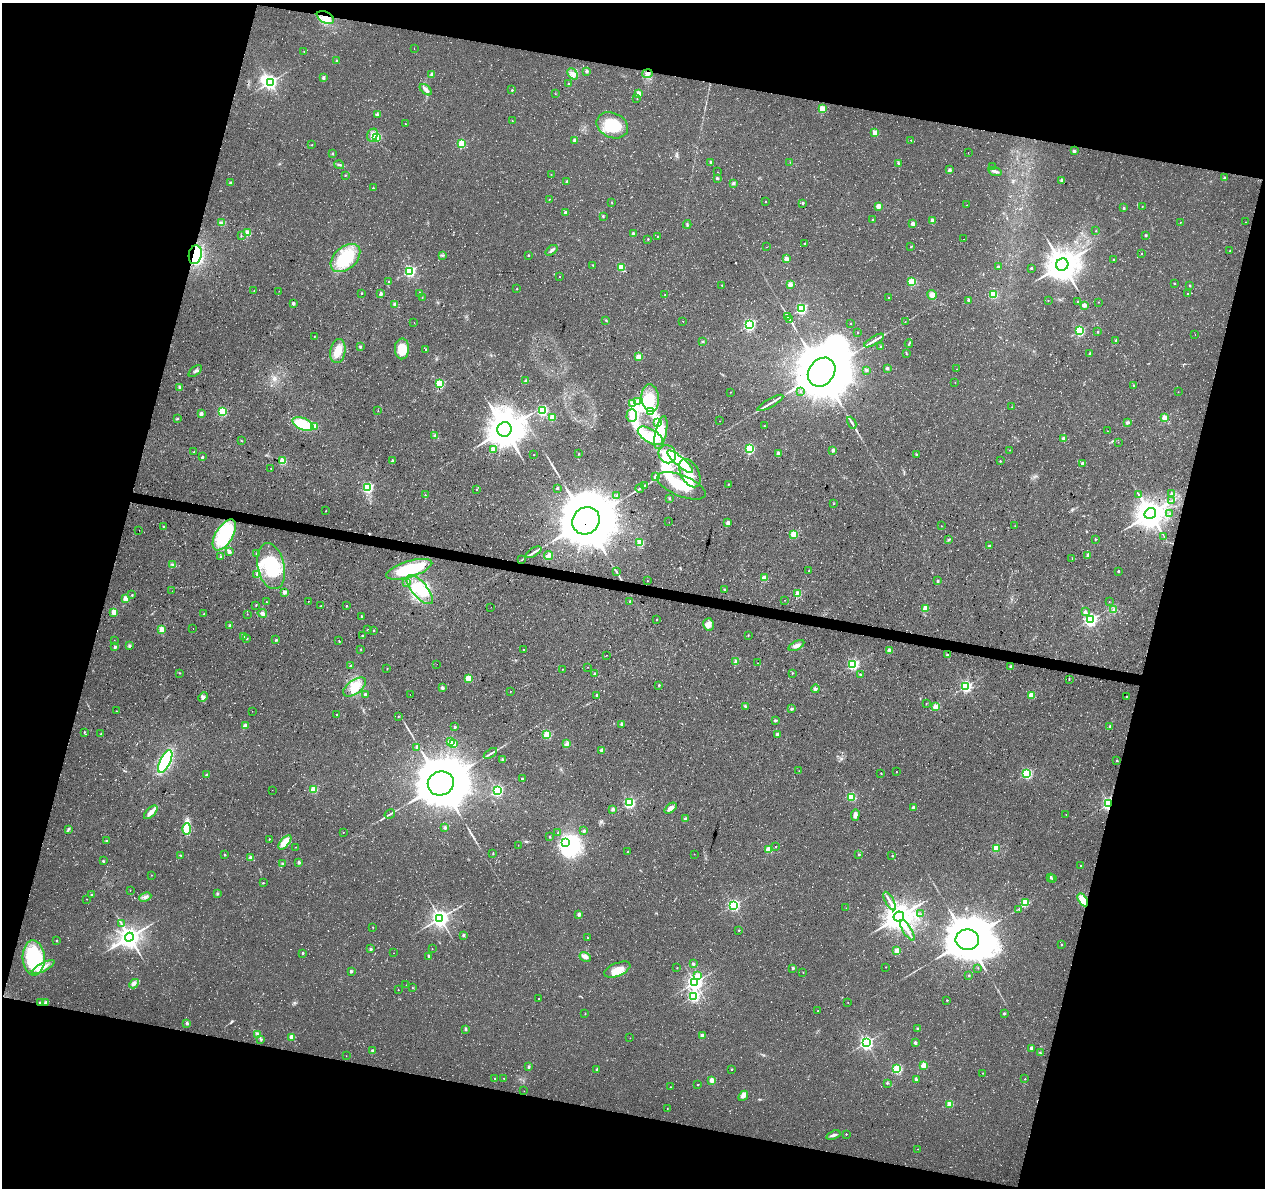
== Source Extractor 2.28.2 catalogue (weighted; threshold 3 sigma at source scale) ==
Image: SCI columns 1-5049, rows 224-4965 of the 5059 x 5250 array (HDU 1 of 3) = the unmasked area's bounding box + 8 px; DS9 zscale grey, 4 x 4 block average (1 PNG px = mean of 4 x 4 image px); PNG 1267 x 1190 px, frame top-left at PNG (2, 3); each listed source drawn as its Kron ellipse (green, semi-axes under 4 px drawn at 4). Shown black and unused: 30% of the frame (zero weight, under 3 of 4 exposures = <1% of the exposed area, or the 3 px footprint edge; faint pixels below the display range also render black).
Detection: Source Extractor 2.28.2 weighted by HDU 2 'WHT'. Background 0.0177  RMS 0.0054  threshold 0.0241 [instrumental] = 3 sigma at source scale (4.5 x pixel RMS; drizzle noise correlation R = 1.50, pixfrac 1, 0.0396/0.0396 arcsec/px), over >= 5 px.
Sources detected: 647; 8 too faint to see at this stretch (4 x 4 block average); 15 inside a brighter object's white glare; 11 cosmic-ray / hot-pixel residue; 4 long thin detections or spike segments (spike, bleed or trail) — neither listed nor drawn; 2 coinciding with a brighter row at this scale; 30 inside a brighter listed object's ellipse — not listed separately; of the other 577, all 500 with FLUX_AUTO >= 0.689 (the completeness limit of this list) listed and drawn (77 fainter detections not listed), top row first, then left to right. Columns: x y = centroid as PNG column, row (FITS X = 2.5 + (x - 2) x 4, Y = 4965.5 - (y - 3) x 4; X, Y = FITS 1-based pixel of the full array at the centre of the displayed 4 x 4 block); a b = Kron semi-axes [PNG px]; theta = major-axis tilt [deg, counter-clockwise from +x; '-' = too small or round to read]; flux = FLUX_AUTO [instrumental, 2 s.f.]
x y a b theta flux
325 17 9 5 -27 39
414 49 2 2 - 0.73
304 52 2 2 - 1.2
337 61 2 2 - 16
587 71 2 2 - 25
432 74 2 2 - 28
573 74 6 4 -48 16
647 74 5 4 - 11
323 78 2 2 - 21
270 82 3 3 - 1100
568 84 2 2 - 7
426 90 7 3 -41 11
512 90 2 2 - 4
555 94 2 2 - 0.75
639 94 2 2 - 91
637 99 2 2 - 1.7
822 109 2 2 - 140
377 114 4 2 - 3.8
512 121 2 2 - 0.92
405 124 2 2 - 2
612 125 16 12 -23 120
875 133 2 2 - 89
372 135 7 5 69 15
377 137 2 2 - 240
575 140 2 2 - 44
911 140 2 2 - 1.5
461 144 2 2 - 230
312 145 2 2 - 0.86
1074 151 2 2 - 21
968 153 2 2 - 0.78
332 154 2 2 - 10
711 162 2 2 - 20
790 162 2 2 - 0.8
898 163 3 2 - 4.2
339 165 5 2 - 4.8
992 167 2 2 - 2
949 170 2 2 - 32
995 171 7 3 -16 9.9
718 172 2 2 - 0.8
551 174 2 2 - 1.1
345 175 2 2 - 3
717 178 2 2 - 18
1224 178 2 2 - 18
1062 180 2 2 - 23
567 181 3 2 - 2.9
230 182 2 2 - 13
733 183 2 2 - 25
373 188 2 2 - 4.1
549 199 2 2 - 1.9
766 201 2 2 - 1.4
612 202 2 2 - 1.2
803 203 2 2 - 13
967 205 2 2 - 1.5
878 206 2 2 - 71
1142 206 2 2 - 0.92
1124 207 2 2 - 7.6
565 212 2 2 - 12
603 216 2 2 - 2.4
873 220 2 2 - 6.2
932 221 2 2 - 56
1180 222 2 2 - 1.1
1245 222 2 2 - 1.8
222 223 4 2 - 5.2
687 224 4 2 - 3.1
913 224 2 2 - 46
1096 231 2 2 - 1.5
248 233 2 2 - 120
633 234 2 2 - 28
241 235 3 2 - 2.2
1145 235 2 2 - 10
658 236 2 2 - 3
648 239 2 2 - 2.4
963 239 2 2 - 0.78
805 243 2 2 - 2.8
766 247 2 2 - 0.76
910 247 2 2 - 1
552 250 7 2 39 9.4
1230 251 2 2 - 3.7
1142 253 2 2 - 2.6
195 255 9 6 80 190
442 255 3 2 - 3
528 255 2 2 - 6
345 258 17 11 41 160
786 259 2 2 - 60
1114 260 2 2 - 13
1062 265 6 6 - 5700
593 266 4 2 - 2
621 267 2 2 - 150
998 267 2 2 - 10
1031 268 2 2 - 11
410 271 2 2 - 590
560 276 2 2 - 1.1
389 282 2 2 - 10
911 282 2 2 - 230
1174 283 2 2 - 7.6
722 285 2 2 - 2.5
790 285 2 2 - 65
1190 286 2 2 - 6.6
516 289 2 2 - 2.2
254 291 2 2 - 1.3
279 291 2 2 - 1
361 293 2 2 - 4.8
420 293 3 2 - 3.1
1187 293 2 2 - 1.5
381 294 2 2 - 30
665 294 2 2 - 1.6
932 295 5 4 - 19
993 295 2 2 - 200
422 297 2 2 - 1.5
889 297 2 2 - 1.8
969 300 2 2 - 17
1048 300 2 2 - 1
1077 302 2 2 - 5.1
1098 302 2 2 - 1.5
293 303 2 2 - 25
395 304 2 2 - 38
1084 305 2 2 - 48
801 309 2 2 - 460
787 316 4 2 - 4.4
606 320 2 2 - 2.7
790 320 3 2 - 3.7
683 321 2 2 - 3.2
414 322 2 2 - 3.4
905 322 2 2 - 0.7
850 323 2 2 - 3.9
749 325 2 2 - 660
1079 331 2 2 - 390
858 332 2 2 - 2.8
1098 332 2 2 - 4.7
1195 335 2 2 - 0.99
315 336 2 2 - 1.1
1116 340 2 2 - 8.8
703 341 3 2 - 2.6
874 341 11 2 31 14
909 344 4 2 - 3.1
360 347 3 2 - 3.5
881 347 2 2 - 18
402 349 10 7 88 70
426 349 2 2 - 4.7
338 351 12 7 80 42
1090 353 2 2 - 6.7
907 354 2 2 - 1.2
638 357 2 2 - 85
887 368 2 2 - 22
957 369 2 2 - 0.7
866 370 3 2 - 4.6
195 371 8 2 39 5.8
822 372 16 12 50 24000
526 381 3 3 - 5.5
955 382 2 2 - 1.1
440 384 2 2 - 290
1134 386 3 2 - 2.3
180 388 2 2 - 28
731 392 2 2 - 1.1
801 392 2 2 - 1.9
1178 392 2 2 - 1.5
650 398 14 8 -83 69
637 402 2 2 - 3.3
633 403 2 2 - 3.9
770 403 14 2 30 15
1012 407 2 2 - 0.83
542 410 2 2 - 480
378 411 2 2 - 0.83
222 412 2 2 - 300
650 412 3 2 - 4.1
201 414 2 2 - 44
632 415 6 5 - 20
552 417 2 2 - 96
1165 418 2 2 - 110
177 419 2 2 - 2.3
720 421 2 2 - 1.1
658 423 2 2 - 3.3
852 423 6 2 -64 6.2
1128 423 3 3 - 5.2
303 424 11 6 -23 120
314 426 2 2 - 27
764 426 2 2 - 3.7
505 429 7 7 - 7300
1107 431 2 2 - 1.1
661 433 17 5 78 49
435 435 3 2 - 2.8
650 436 14 6 -31 60
1063 438 2 2 - 14
241 440 3 2 - 1.7
1118 442 2 2 - 0.71
493 449 2 2 - 49
750 449 2 2 - 320
833 450 2 2 - 24
1010 450 2 2 - 0.88
194 452 2 2 - 1.7
778 453 2 2 - 33
579 454 2 2 - 2.2
667 454 9 8 - 45
916 454 2 2 - 1
534 455 2 2 - 2.5
202 457 2 2 - 7.5
392 460 2 2 - 14
283 461 2 2 - 170
1000 461 2 2 - 4.2
680 462 16 4 -40 52
1082 463 2 2 - 15
271 468 2 2 - 0.92
690 473 15 9 -61 53
656 477 2 2 - 78
728 484 2 2 - 1.2
645 485 3 2 - 2.9
681 486 26 10 -22 88
368 488 2 2 - 420
557 488 2 2 - 11
640 488 4 2 - 4.8
476 489 2 2 - 1.9
1172 493 3 2 - 2
1139 494 2 2 - 1.4
425 495 2 2 - 3
617 495 2 2 - 3.8
669 498 3 2 - 3
1172 501 2 2 - 1.2
834 504 2 2 - 1
326 511 2 2 - 1.7
1150 514 6 5 - 4700
1170 514 2 2 - 4.3
586 521 14 13 - 22000
669 522 2 2 - 0.84
728 523 2 2 - 42
163 526 2 2 - 1.3
941 526 2 2 - 1.6
1015 526 2 2 - 0.7
139 530 2 2 - 0.76
793 534 2 2 - 160
224 535 17 8 58 250
1164 537 2 2 - 0.83
1095 539 2 2 - 3.4
949 540 3 2 - 3.6
640 543 2 2 - 150
989 546 2 2 - 13
229 552 3 3 - 8.1
534 552 9 2 33 8.9
256 554 2 2 - 7
1088 555 2 2 - 20
221 556 3 2 - 3.6
549 556 4 4 - 11
1072 558 2 2 - 0.85
522 560 2 2 - 1
173 564 3 2 - 3.1
271 566 23 13 -77 180
409 569 24 8 17 140
809 570 2 2 - 3.4
1118 571 2 2 - 9.2
616 572 3 2 - 2
257 574 2 2 - 2.5
764 578 2 2 - 98
647 581 2 2 - 1.5
938 581 2 2 - 16
406 582 4 2 - 3.2
724 589 2 2 - 2.2
420 590 18 7 -49 86
172 591 2 2 - 0.86
284 592 2 2 - 44
798 594 2 2 - 110
132 595 2 2 - 3.6
126 599 2 2 - 110
785 600 2 2 - 1.1
308 601 2 2 - 1.8
630 601 2 2 - 7.5
266 602 2 2 - 2.6
1109 602 2 2 - 1.3
256 605 2 2 - 1.9
321 606 2 2 - 1.5
346 606 2 2 - 5.1
491 607 2 2 - 0.87
925 608 2 2 - 76
1114 609 2 2 - 1.5
114 612 2 2 - 110
1085 612 3 2 - 4.1
262 613 4 4 - 9.8
204 614 2 2 - 3.2
247 614 2 2 - 0.7
361 616 2 2 - 4.8
1090 619 2 2 - 850
657 620 2 2 - 3.5
709 624 6 5 - 15
230 625 2 2 - 18
193 628 2 2 - 0.71
162 629 2 2 - 96
368 630 2 2 - 1.2
374 630 2 2 - 4.1
748 635 2 2 - 2.3
363 636 2 2 - 7.7
244 637 3 2 - 5.2
247 638 2 2 - 3.4
114 640 2 2 - 1.4
276 640 3 2 - 3.3
339 640 2 2 - 1.1
796 645 8 3 27 13
129 646 2 2 - 25
115 647 2 2 - 25
361 649 2 2 - 2.8
523 650 2 2 - 2.9
889 650 2 2 - 61
606 655 2 2 - 0.8
947 655 2 2 - 10
736 661 4 3 - 6.1
757 663 2 2 - 0.8
437 664 2 2 - 0.78
853 665 2 2 - 550
351 666 2 2 - 9.9
588 667 2 2 - 0.99
1011 667 2 2 - 29
387 669 2 2 - 1.5
562 669 2 2 - 1.5
180 673 2 2 - 1.6
792 673 2 2 - 2.4
595 674 2 2 - 19
861 675 2 2 - 15
468 678 2 2 - 130
1069 679 3 2 - 1.9
659 685 2 2 - 6.5
966 686 2 2 - 640
355 687 13 6 35 46
442 688 3 3 - 6.2
815 689 4 3 - 5.7
510 691 2 2 - 1.7
410 694 2 2 - 1
365 695 2 2 - 19
597 695 2 2 - 11
1031 695 2 2 - 95
1126 696 2 2 - 2.9
203 697 5 4 - 9.6
926 703 2 2 - 2.1
745 706 3 2 - 5.1
936 707 2 2 - 130
792 709 3 3 - 4
116 711 2 2 - 2
252 711 2 2 - 1.1
337 714 2 2 - 6.6
398 716 2 2 - 2.6
775 720 3 3 - 3.8
622 724 2 2 - 30
245 726 4 3 - 17
1110 726 2 2 - 8.9
455 727 2 2 - 7.7
84 732 2 2 - 3.4
101 734 2 2 - 7
547 735 2 2 - 220
777 735 2 2 - 40
450 742 2 2 - 99
454 744 2 2 - 50
567 744 3 2 - 2.3
417 747 2 2 - 39
601 750 2 2 - 24
490 753 7 2 32 6.2
502 759 4 2 - 2.9
1117 761 2 2 - 2.9
165 762 12 5 64 320
799 771 2 2 - 1.7
896 772 2 2 - 1.6
881 773 2 2 - 3.3
1027 774 2 2 - 410
207 775 3 2 - 8.8
522 779 2 2 - 9.3
441 783 13 12 - 19000
272 790 2 2 - 1
313 790 2 2 - 170
497 791 2 2 - 550
851 797 2 2 - 210
629 803 2 2 - 470
1109 804 2 2 - 850
913 807 2 2 - 27
670 808 7 3 40 18
613 809 2 2 - 28
151 812 8 3 45 26
390 814 5 2 - 4.8
1066 814 2 2 - 1.3
855 815 6 3 87 15
685 819 2 2 - 27
445 828 4 3 - 5.6
68 829 3 2 - 3.4
187 829 6 2 88 180
584 831 2 2 - 14
343 832 2 2 - 1.2
558 832 2 2 - 1.9
550 837 2 2 - 5.2
269 839 2 2 - 2.8
106 841 2 2 - 7.3
285 842 8 4 49 60
565 843 3 2 - 230
518 845 2 2 - 0.84
776 846 2 2 - 1.9
296 847 2 2 - 0.74
996 848 2 2 - 160
768 849 2 2 - 110
628 851 2 2 - 1.1
493 854 2 2 - 1.5
694 854 2 2 - 1.4
859 854 2 2 - 5.6
180 855 3 2 - 2.3
224 855 2 2 - 4.9
892 856 2 2 - 3
250 857 4 3 - 5.5
103 861 3 2 - 3.4
299 862 2 2 - 23
282 864 4 2 - 3.3
1081 866 2 2 - 3.1
151 875 2 2 - 1.7
1050 877 2 2 - 14
1052 879 2 2 - 2.1
263 883 2 2 - 1.6
130 890 2 2 - 0.95
217 894 3 2 - 4.1
91 895 2 2 - 5.4
145 897 6 2 25 8
87 899 2 2 - 1.4
1083 900 7 3 -59 45
890 901 10 2 -60 13
1025 903 2 2 - 170
734 905 2 2 - 590
846 908 2 2 - 1.2
1019 910 2 2 - 0.69
579 914 2 2 - 34
921 914 2 2 - 0.8
899 916 5 4 - 4400
440 918 3 3 - 1900
121 923 3 2 - 1.8
373 927 2 2 - 1.3
739 930 2 2 - 3.6
907 930 12 2 -59 15
463 935 2 2 - 18
129 937 4 4 - 2900
587 938 2 2 - 1.7
967 940 11 10 - 14000
57 941 2 2 - 6.5
1061 945 2 2 - 4.1
370 949 2 2 - 18
432 949 2 2 - 1.9
897 951 2 2 - 120
303 953 2 2 - 13
394 953 2 2 - 1
429 956 4 3 - 4.5
585 957 6 4 -30 15
34 958 17 11 -87 250
693 964 2 2 - 20
43 967 13 4 27 29
886 967 2 2 - 1.5
677 968 2 2 - 0.81
793 968 2 2 - 15
978 968 2 2 - 1.6
617 970 14 6 23 43
351 971 2 2 - 20
803 973 2 2 - 1.5
969 975 2 2 - 4.4
698 976 2 2 - 110
695 982 3 3 - 1300
134 984 5 3 - 8.6
406 985 2 2 - 1
412 988 2 2 - 1
398 990 2 2 - 1.6
693 996 2 2 - 490
538 999 2 2 - 1.4
947 1000 2 2 - 4.7
40 1003 3 2 - 4
46 1003 2 2 - 30
848 1003 2 2 - 1.3
818 1011 2 2 - 3.1
1004 1013 2 2 - 12
585 1014 2 2 - 1.7
187 1023 2 2 - 20
465 1029 2 2 - 19
917 1029 2 2 - 12
258 1034 4 2 - 5.1
702 1036 2 2 - 48
292 1037 2 2 - 80
630 1038 2 2 - 1.2
261 1039 3 2 - 2.2
866 1043 2 2 - 920
915 1043 2 2 - 19
1031 1048 2 2 - 19
373 1051 2 2 - 27
1040 1053 3 2 - 2.1
346 1056 2 2 - 0.98
924 1065 2 2 - 110
529 1067 3 2 - 3.6
597 1069 2 2 - 10
732 1069 2 2 - 5.2
897 1069 2 2 - 340
983 1073 2 2 - 1.4
495 1078 2 2 - 2.1
504 1078 2 2 - 1
916 1079 2 2 - 15
1025 1079 2 2 - 2.2
712 1080 2 2 - 77
887 1083 3 2 - 3.3
698 1085 2 2 - 2
671 1087 2 2 - 1.1
524 1091 2 2 - 1
743 1096 6 3 48 13
950 1104 2 2 - 120
667 1109 2 2 - 0.89
846 1134 2 2 - 3
833 1135 7 3 19 9.7
918 1149 2 2 - 1.1
Overlapping masked pixels (flux is a lower limit): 7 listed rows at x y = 325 17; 195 255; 586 521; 1109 804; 1083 900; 40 1003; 46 1003
Diffuse or blended objects may show on this block-average render without a row.